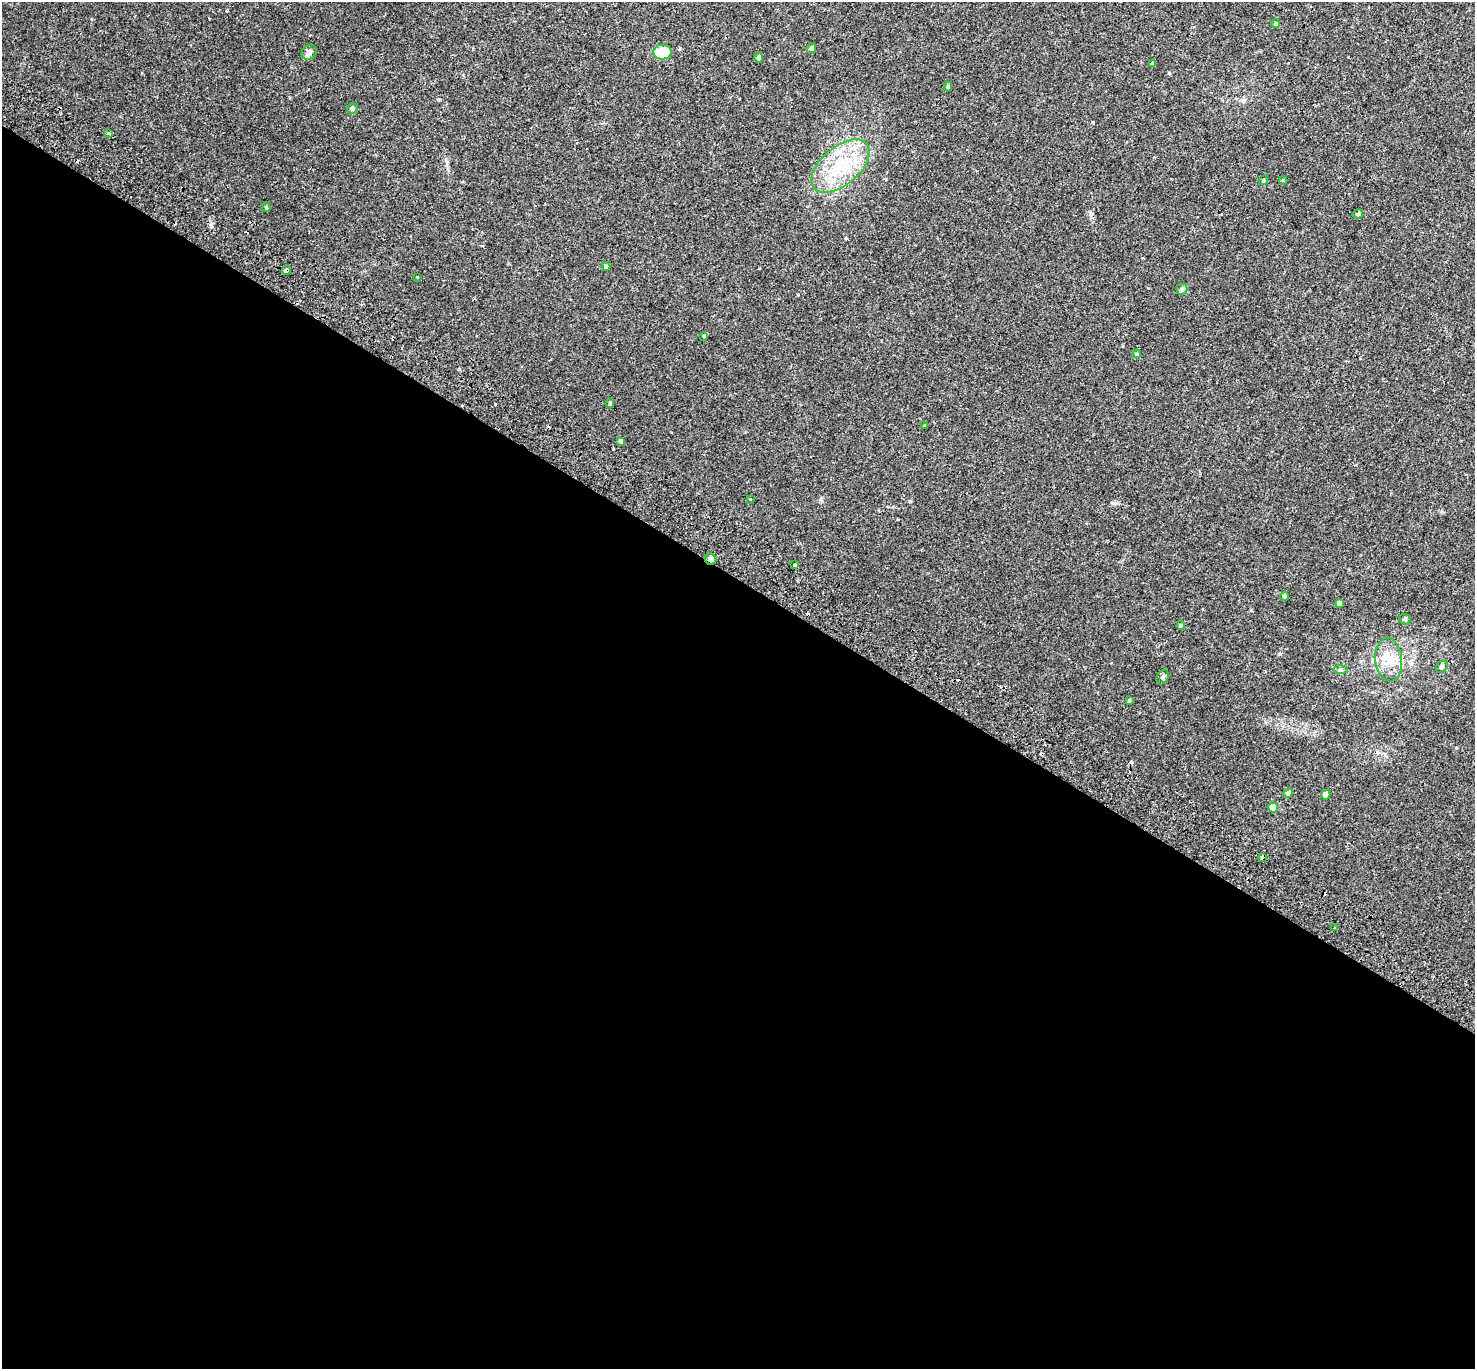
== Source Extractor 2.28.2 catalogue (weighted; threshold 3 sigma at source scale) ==
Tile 14 of 4 x 4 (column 2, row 4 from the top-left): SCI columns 1546-3018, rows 288-1654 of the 6044 x 6110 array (HDU 1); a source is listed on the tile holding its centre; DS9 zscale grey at full resolution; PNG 1477 x 1371 px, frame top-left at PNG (2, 2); each listed source drawn as its Kron ellipse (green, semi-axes under 4 px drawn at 4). Shown black and unused: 58% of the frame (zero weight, under 2 of 3 exposures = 5% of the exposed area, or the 3 px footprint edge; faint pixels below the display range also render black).
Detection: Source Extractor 2.28.2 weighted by HDU 2 'WHT'; one run over the whole footprint, this tile lists its part. Background 0.018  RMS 0.0031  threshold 0.0141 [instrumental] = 3 sigma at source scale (4.5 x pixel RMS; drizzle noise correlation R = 1.50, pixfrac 1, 0.0396/0.0396 arcsec/px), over >= 5 px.
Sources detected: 47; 6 cosmic-ray / hot-pixel residue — neither listed nor drawn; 1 inside a brighter listed object's ellipse — not listed separately; the other 40 listed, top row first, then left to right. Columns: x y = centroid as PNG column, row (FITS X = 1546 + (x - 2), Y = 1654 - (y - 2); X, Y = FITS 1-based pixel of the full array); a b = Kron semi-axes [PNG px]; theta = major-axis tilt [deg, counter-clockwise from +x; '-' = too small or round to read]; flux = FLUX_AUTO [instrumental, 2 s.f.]
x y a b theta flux
1275 24 4 4 - 0.45
811 48 5 4 - 0.7
309 52 8 7 - 0.92
662 52 9 7 3 7.2
759 58 4 4 - 1.2
1152 63 4 3 - 0.31
948 86 5 4 - 0.48
352 108 5 5 - 0.85
108 133 3 3 - 1.1
840 166 34 19 40 15
1263 180 5 4 - 0.43
1283 180 4 4 - 0.29
266 207 5 4 - 0.37
1358 214 5 5 - 0.59
606 266 4 4 - 0.82
286 270 4 4 - 2.9
417 277 3 3 - 0.31
1182 289 5 5 - 0.52
704 336 4 4 - 0.32
1137 354 4 4 - 0.33
610 403 4 4 - 0.46
925 425 3 2 - 0.21
620 441 4 4 - 0.65
750 499 3 2 - 0.22
710 559 6 5 - 1.1
794 565 3 3 - 4.1
1284 596 4 4 - 0.84
1339 603 4 4 - 1.3
1405 619 6 5 - 0.47
1181 625 4 4 - 0.56
1389 660 22 13 -84 5.2
1442 667 6 5 - 0.53
1341 670 7 4 0 0.48
1163 677 8 5 63 0.67
1129 701 4 3 - 0.39
1288 793 5 4 - 1.3
1326 795 5 4 - 1.8
1273 807 5 5 - 3.8
1262 857 3 3 - 2
1335 928 2 2 - 0.25
Overlapping masked pixels (flux is a lower limit): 3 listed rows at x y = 286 270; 710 559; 1262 857
Unlisted compact peaks at least as high as the median listed source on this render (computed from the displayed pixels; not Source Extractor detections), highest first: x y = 1114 503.